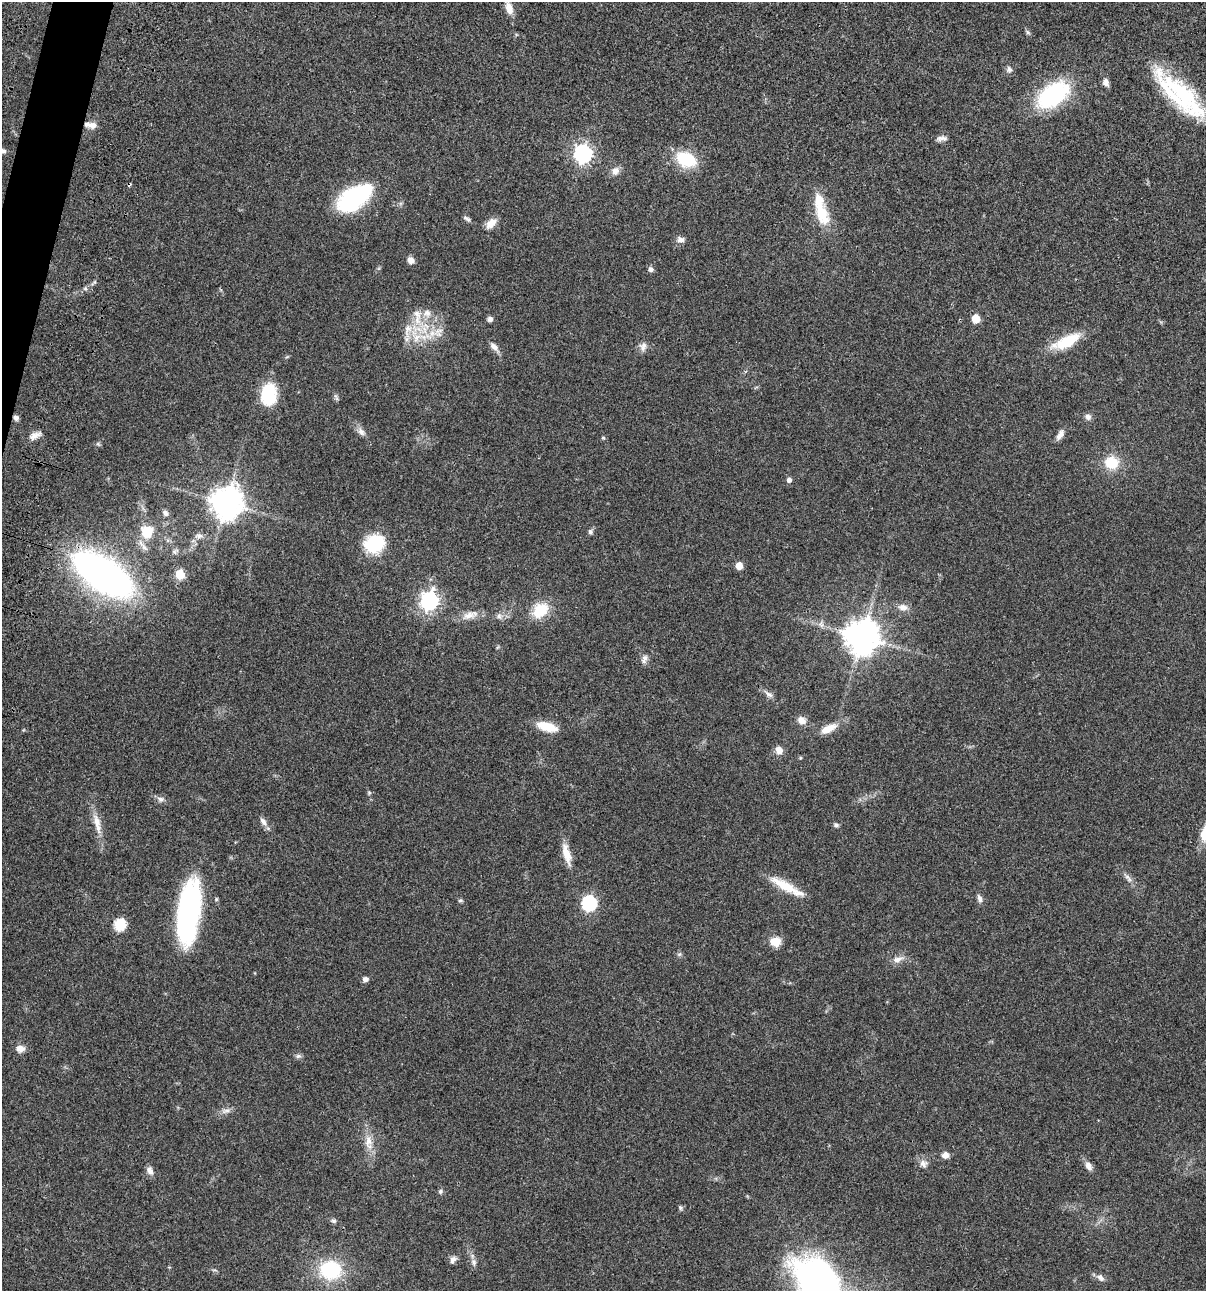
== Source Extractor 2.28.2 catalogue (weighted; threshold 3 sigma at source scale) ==
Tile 11 of 4 x 4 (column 3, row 3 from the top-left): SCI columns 2641-3844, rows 1409-2697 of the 5406 x 5393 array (HDU 1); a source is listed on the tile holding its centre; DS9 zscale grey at full resolution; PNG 1208 x 1293 px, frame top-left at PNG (2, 2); no overlay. Shown black and unused: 1% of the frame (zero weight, under 3 of 4 exposures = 9% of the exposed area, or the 3 px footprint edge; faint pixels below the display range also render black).
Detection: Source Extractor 2.28.2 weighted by HDU 2 'WHT'; one run over the whole footprint, this tile lists its part. Background 0.0468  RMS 0.0053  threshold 0.0239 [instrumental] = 3 sigma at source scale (4.5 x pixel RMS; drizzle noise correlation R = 1.50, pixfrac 1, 0.05/0.05 arcsec/px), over >= 5 px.
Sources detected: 97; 1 cosmic-ray / hot-pixel residue — not listed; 3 inside a brighter listed object's ellipse — not listed separately; the other 93 listed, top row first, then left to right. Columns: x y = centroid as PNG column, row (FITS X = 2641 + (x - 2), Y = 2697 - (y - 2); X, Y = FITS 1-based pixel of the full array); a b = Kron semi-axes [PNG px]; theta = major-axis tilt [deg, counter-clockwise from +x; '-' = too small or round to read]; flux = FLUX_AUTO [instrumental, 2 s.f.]
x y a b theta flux
509 8 18 8 -72 5
1028 32 6 5 - 0.92
1009 69 9 8 - 1.6
1106 83 11 7 -70 2.2
1053 95 27 16 36 67
1183 96 66 19 -49 50
92 125 13 8 -12 3.3
942 138 14 6 3 2.1
3 151 6 5 - 1.2
582 153 7 7 - 180
686 159 16 12 -27 27
615 171 11 9 60 3.2
354 198 42 22 34 47
821 214 30 16 -66 16
467 219 11 4 -27 1.3
491 223 15 9 45 4.6
680 240 9 8 - 2.4
411 260 9 7 -43 2.6
651 269 7 6 - 1.5
427 313 11 11 - 4.1
490 319 6 6 - 1.6
976 319 5 5 - 12
408 330 23 11 81 7.5
438 331 17 9 29 5.3
417 338 20 11 27 10
1066 341 34 12 25 17
643 346 13 8 75 2.6
494 347 13 7 -46 2.9
269 394 26 17 86 21
336 398 10 4 -67 0.96
1088 417 8 7 - 1.9
16 418 7 6 - 1.6
361 432 11 8 -54 2.4
1060 434 15 7 59 2.7
35 436 16 7 30 3.3
603 438 5 4 - 0.63
98 444 7 4 -18 0.76
1112 463 15 14 - 12
789 480 5 5 - 1.9
226 503 10 10 - 750
165 513 8 6 -55 1.6
147 532 11 10 - 12
590 532 7 6 - 1.2
199 536 10 6 6 1.8
375 544 20 17 22 27
739 566 5 5 - 7.4
103 574 59 27 -36 210
180 574 6 5 - 19
429 601 7 7 - 200
903 607 13 9 -5 3.3
540 610 18 13 39 15
470 615 24 9 17 5
499 616 7 7 - 1.5
862 637 11 11 - 840
644 659 13 7 73 2.2
768 694 14 6 -34 2.1
802 720 10 8 -34 3.5
547 727 22 9 -16 11
828 729 21 9 27 6.5
779 750 9 7 -77 3.9
161 799 10 7 -13 1.9
96 821 22 9 -76 5.9
263 822 14 7 -55 2.4
836 825 7 5 -36 1.1
567 854 28 9 -75 7.3
1128 878 15 5 -49 2.2
786 886 46 9 -28 12
979 898 10 6 -74 1.9
216 899 6 4 -73 0.64
460 900 6 4 2 0.71
589 903 7 7 - 85
189 912 59 19 83 100
120 925 6 6 - 41
775 942 13 11 12 5.7
679 954 7 4 34 0.82
897 959 15 8 17 3.4
365 979 6 5 - 1.9
20 1048 10 8 2 3.4
298 1056 8 6 14 1.2
226 1111 14 6 10 2.2
368 1142 22 10 -87 6.6
945 1155 8 7 - 2.9
923 1163 11 10 - 2.8
1088 1166 11 7 -60 2.9
150 1171 10 7 -67 2.8
440 1191 6 6 - 1
680 1208 6 6 - 0.9
333 1221 7 5 -21 1.1
453 1260 11 7 63 1.9
474 1263 12 4 -85 1.7
330 1270 22 19 -4 32
1100 1278 10 7 -41 2.2
819 1282 43 29 -59 240
Overlapping masked pixels (flux is a lower limit): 2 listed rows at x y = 16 418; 103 574
Isophote crosses this tile's border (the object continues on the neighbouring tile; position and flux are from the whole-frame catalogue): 3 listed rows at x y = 509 8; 3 151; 819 1282